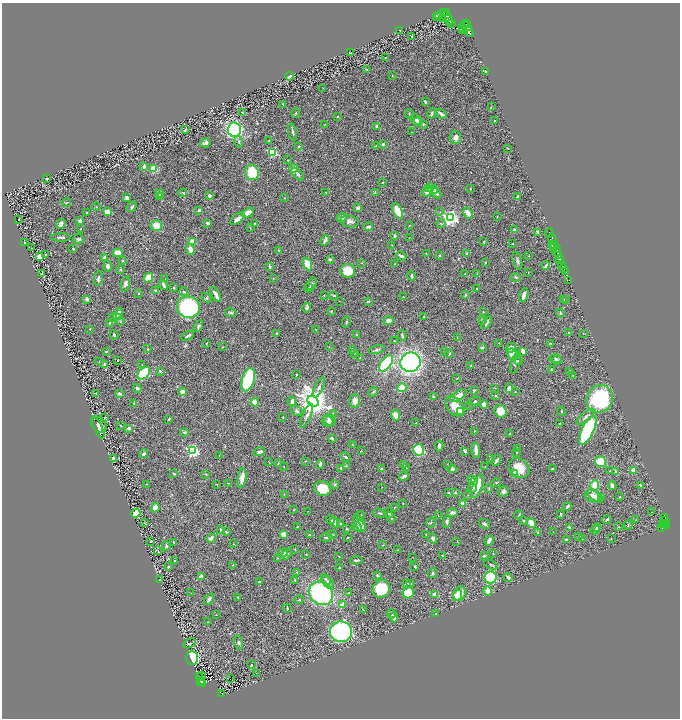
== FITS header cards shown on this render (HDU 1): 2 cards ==
NAXIS1  =                 1356
NAXIS2  =                 1432

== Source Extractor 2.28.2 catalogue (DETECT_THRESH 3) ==
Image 1356 x 1432 px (HDU 1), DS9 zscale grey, zoomed out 1/2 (1 PNG px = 2 x 2 image px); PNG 682 x 720 px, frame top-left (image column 1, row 1431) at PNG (2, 3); each listed source drawn as its Kron ellipse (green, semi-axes under 4 px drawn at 4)
Background 0.48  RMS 0.026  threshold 0.0786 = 3 sigma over >= 5 px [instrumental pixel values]
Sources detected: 527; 39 cannot appear on this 1/2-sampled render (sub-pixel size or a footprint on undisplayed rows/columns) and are neither listed nor drawn; the other 488 listed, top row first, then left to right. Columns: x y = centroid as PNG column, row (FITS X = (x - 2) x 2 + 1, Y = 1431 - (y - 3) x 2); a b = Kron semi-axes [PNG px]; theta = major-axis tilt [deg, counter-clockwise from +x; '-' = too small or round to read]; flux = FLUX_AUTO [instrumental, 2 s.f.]
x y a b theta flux
447 12 2 1 - 22
444 13 2 1 - 120
439 15 3 2 - 140
436 16 3 1 - 190
442 18 4 2 - 61
448 18 7 4 -57 900
450 21 2 2 - 220
467 23 2 1 - 27
452 24 2 2 - 0.83
464 25 4 2 - 200
462 27 3 2 - 130
468 29 8 4 -72 1200
399 30 2 1 - 2.4
462 30 4 2 - 92
470 33 2 2 - 270
412 36 3 2 - 4.3
351 53 3 1 - 3.2
385 57 3 2 - 2.5
367 69 4 2 - 2.7
485 71 2 2 - 7.2
392 75 2 2 - 3.6
289 76 4 2 - 22
323 88 2 2 - 1.5
425 102 4 2 - 6.4
283 104 2 2 - 4.5
491 107 3 2 - 2
242 112 2 1 - 2.8
296 113 5 3 - 5.8
432 113 5 3 - 8.3
409 114 4 2 - 3.7
441 114 6 3 -36 17
338 116 2 2 - 3.6
416 120 7 3 -36 15
494 120 2 1 - 2.5
417 122 4 3 - 12
325 124 3 2 - 1.6
423 124 3 2 - 6
376 126 3 3 - 8.2
185 130 4 3 - 8.5
234 130 7 7 - 670
293 132 9 3 -77 11
411 132 2 2 - 1.5
455 138 6 6 - 24
269 140 2 2 - 2.3
239 142 6 3 -74 8.9
205 143 5 4 - 16
383 144 3 2 - 6.2
299 146 2 2 - 13
376 146 3 3 - 4.6
507 148 2 1 - 2.5
273 152 3 3 - 400
288 160 3 2 - 1.9
144 167 4 3 - 16
294 168 4 3 - 75
153 169 4 3 - 120
252 172 8 7 - 230
298 174 8 4 -45 12
47 179 2 2 - 4.6
383 182 4 2 - 2.8
429 188 5 4 - 14
433 189 5 4 - 21
470 189 2 2 - 3.4
375 192 4 2 - 3.1
427 192 6 4 57 14
183 193 4 3 - 4.3
326 193 2 2 - 3.7
436 193 5 3 - 15
160 194 4 3 - 14
209 196 3 3 - 11
517 196 4 2 - 4.8
160 197 3 3 - 12
127 198 4 3 - 13
284 198 2 2 - 1.9
66 203 5 2 - 5.4
96 207 4 2 - 2.6
132 207 6 3 54 8.8
358 208 4 3 - 12
199 210 4 3 - 6.1
398 211 9 4 -64 82
107 212 4 2 - 69
440 212 2 2 - 3
86 213 2 2 - 3.1
248 213 6 4 31 36
468 213 6 3 -55 40
497 216 3 1 - 1.9
342 218 5 4 - 14
450 218 4 4 - 1600
237 219 8 4 38 28
19 220 2 1 - 2.4
80 221 3 3 - 14
350 221 9 5 -13 19
208 223 4 2 - 12
254 223 2 2 - 3.3
441 223 4 2 - 4.3
61 224 5 4 - 22
410 225 3 1 - 1.6
156 226 6 5 - 53
368 227 4 3 - 14
250 228 3 2 - 4
81 229 2 2 - 2.4
514 230 4 2 - 6.6
538 232 2 2 - 57
549 233 5 3 - 190
394 236 3 3 - 8.7
61 237 10 2 0 12
409 238 2 1 - 1.4
79 239 5 4 - 8.9
552 239 5 2 - 180
325 240 5 4 - 9.7
192 242 4 4 - 52
484 242 3 2 - 4.3
24 243 3 2 - 3.9
513 244 3 2 - 2.4
553 244 2 2 - 170
392 245 2 1 - 2
554 246 2 2 - 110
32 248 3 2 - 2
554 248 4 2 - 230
73 249 2 2 - 3.7
190 250 5 3 - 38
279 251 3 2 - 2.9
557 251 6 2 84 260
118 253 5 4 - 51
426 253 2 2 - 2.2
45 254 3 2 - 5.1
467 254 4 2 - 5.9
440 255 3 2 - 3.8
559 255 3 2 - 190
401 256 5 2 - 11
529 256 2 1 - 1.3
40 257 4 3 - 48
105 257 3 3 - 16
330 259 3 3 - 7.2
123 260 3 3 - 4.6
560 260 4 3 - 260
517 261 9 4 -73 13
361 263 2 2 - 1.9
485 263 3 1 - 3.2
307 264 7 3 -66 98
394 264 2 1 - 2.2
562 264 4 2 - 530
108 266 5 3 - 16
546 266 4 3 - 12
270 267 4 2 - 7.2
121 269 3 2 - 4.8
563 269 4 1 - 36
348 271 7 6 - 98
565 271 2 2 - 81
528 272 2 1 - 1.4
477 273 3 2 - 2.5
42 274 4 3 - 3.6
465 274 2 2 - 1.9
411 276 4 3 - 11
516 277 5 3 - 6.1
98 278 7 3 83 15
148 278 5 3 - 130
273 278 2 2 - 2.2
165 279 2 2 - 1.4
569 281 3 2 - 47
125 284 8 4 73 16
311 284 7 4 53 11
163 285 5 2 - 14
174 288 2 2 - 8
309 288 4 2 - 6.2
477 289 2 2 - 4.6
155 290 3 3 - 5.2
184 292 4 3 - 7.7
139 293 3 2 - 3.3
216 295 8 2 -59 29
324 295 3 2 - 3
466 295 4 3 - 5.9
524 295 7 3 75 30
334 296 4 2 - 7.7
403 297 3 3 - 3.9
207 298 5 3 - 6.3
87 299 2 2 - 34
564 299 2 2 - 2.5
566 300 3 2 - 2.1
339 301 2 1 - 1.4
368 301 3 2 - 5.1
188 307 11 10 - 630
307 308 5 4 - 11
331 311 3 3 - 3.3
119 312 4 3 - 4.7
483 312 2 2 - 2.7
231 313 6 3 -12 8.8
560 313 4 4 - 6.7
118 314 7 3 65 8.9
424 317 3 2 - 3.4
113 318 3 3 - 5
388 320 5 3 - 18
482 320 4 2 - 3.5
120 321 4 2 - 3.2
346 322 5 3 - 6.9
487 322 7 2 62 14
109 323 3 2 - 5.6
198 326 6 4 61 9.3
90 329 2 2 - 3.2
316 330 2 2 - 1.5
569 332 3 2 - 1.7
276 333 3 3 - 3.5
583 333 2 2 - 1.7
114 335 4 2 - 9.1
356 335 3 3 - 3.3
402 335 5 2 - 8.1
188 336 7 2 27 8.7
457 337 2 2 - 1.8
395 341 3 2 - 2.5
499 343 2 2 - 1.4
550 343 3 3 - 5.5
206 344 3 2 - 4.2
223 347 3 2 - 1.9
329 347 3 2 - 2.1
482 348 4 3 - 5.3
511 348 5 4 - 19
148 349 2 2 - 2.9
352 349 3 2 - 5.4
377 350 8 2 16 8
445 351 3 2 - 1.6
523 351 4 2 - 31
106 352 2 2 - 4.6
355 353 3 2 - 4.7
449 353 3 3 - 3.2
512 354 6 4 -60 49
360 358 2 2 - 1.8
556 359 6 4 -10 9.2
118 360 2 1 - 3.1
557 360 5 4 - 8.3
518 361 4 2 - 2.9
99 362 2 1 - 1.6
410 362 10 9 - 1200
386 363 9 5 53 510
516 363 11 4 74 15
104 364 2 2 - 8.1
142 365 2 2 - 2.1
471 366 2 2 - 4
551 369 3 2 - 2.9
160 371 3 2 - 5
569 371 3 2 - 2.6
144 373 7 5 44 240
296 375 3 2 - 4.5
573 375 2 1 - 1.6
457 378 3 2 - 2.7
248 380 12 6 73 440
319 387 11 3 65 14
137 388 4 3 - 9.9
402 388 5 4 - 110
495 388 2 2 - 2
509 388 5 4 - 15
474 390 4 3 - 5
182 392 3 2 - 35
373 392 5 3 - 6.5
515 392 2 2 - 1.6
96 393 3 2 - 2.7
119 394 3 2 - 20
458 396 9 4 34 36
495 396 3 3 - 3.9
433 397 3 3 - 3.7
600 399 14 13 - 450
292 401 5 4 - 15
313 401 6 5 - 8400
355 401 7 5 88 26
475 401 6 2 24 4.2
255 402 4 3 - 69
134 403 3 3 - 5.8
469 405 3 2 - 2.4
484 405 4 3 - 29
455 406 12 7 -46 71
297 411 7 4 -30 14
501 411 6 5 - 70
561 411 4 3 - 5.6
460 412 2 2 - 83
333 413 2 2 - 1.9
395 415 6 4 -65 36
307 416 13 3 67 18
283 417 2 2 - 2.6
586 417 11 4 41 20
104 418 2 2 - 1.4
169 419 3 2 - 7.6
330 420 6 5 - 21
328 421 6 5 - 17
416 423 3 3 - 3.4
560 423 3 2 - 3.1
99 424 9 6 -48 19
120 425 2 1 - 2
98 427 12 3 -65 16
129 428 4 3 - 14
588 430 16 6 65 700
474 431 3 2 - 3.6
184 432 4 3 - 6.4
510 434 2 1 - 2.2
332 438 3 2 - 7.2
352 444 3 2 - 2.4
439 446 5 2 - 19
517 448 4 2 - 4.1
419 450 5 5 - 420
476 450 7 3 -85 32
192 451 4 3 - 880
361 451 2 1 - 2.5
465 451 4 3 - 9.4
259 452 6 3 17 17
516 452 3 2 - 2.3
144 454 4 3 - 9.9
219 456 2 2 - 1.5
345 457 5 2 - 6.1
113 458 3 2 - 16
490 459 3 2 - 2.5
496 460 6 2 58 12
305 461 3 3 - 4.5
269 462 2 2 - 1.7
601 462 5 5 - 95
278 464 3 3 - 4.4
320 464 4 2 - 20
447 464 3 2 - 1.6
403 465 3 3 - 4.2
346 466 3 2 - 3
485 466 2 2 - 2
284 467 4 2 - 2.7
341 468 3 2 - 5.8
406 468 3 2 - 3.8
519 468 11 9 -38 84
553 468 3 2 - 4.9
381 469 3 3 - 7.2
452 469 4 4 - 12
634 470 3 3 - 47
610 471 3 3 - 3.4
615 471 4 3 - 4.7
514 473 3 2 - 74
174 474 4 2 - 5.3
206 474 3 2 - 2.7
404 476 5 3 - 14
242 478 10 3 82 45
472 480 3 3 - 6
474 481 3 3 - 4.1
496 482 5 2 - 4.8
228 483 2 1 - 2.6
146 484 3 2 - 1.9
217 484 2 2 - 2.1
335 484 4 4 - 6.7
640 485 3 2 - 3.6
477 486 12 5 71 79
595 486 5 4 - 92
612 486 4 3 - 20
382 487 3 1 - 1.7
322 488 8 7 - 100
472 488 5 4 - 17
489 489 3 3 - 4.6
503 491 6 4 36 12
448 493 3 3 - 3.2
455 493 3 3 - 6.9
284 494 3 2 - 2.9
468 495 3 2 - 2
592 496 7 6 - 23
595 496 8 5 -38 25
602 497 3 2 - 2.3
619 497 3 2 - 2
403 503 2 1 - 1.9
463 504 2 2 - 74
395 507 3 2 - 4.2
567 507 4 2 - 11
155 508 5 4 - 44
294 510 3 3 - 3.1
308 511 2 1 - 1.3
652 512 2 1 - 33
136 513 5 3 - 98
379 513 6 3 -17 6.6
389 513 5 3 - 4.7
452 513 5 3 - 20
561 514 4 2 - 5.1
360 515 4 4 - 6.1
519 515 4 2 - 3.9
438 516 2 2 - 1.9
391 517 5 2 - 6.9
665 518 3 2 - 81
331 519 4 3 - 8.9
607 519 5 3 - 6.5
635 520 2 1 - 1.3
524 521 3 3 - 4.9
666 521 2 2 - 64
335 522 5 4 - 18
447 522 6 3 81 13
144 523 3 2 - 2.9
359 523 9 5 -63 29
431 523 5 3 - 5.7
531 523 5 3 - 88
340 524 3 3 - 4.7
485 524 6 3 -34 12
628 525 4 2 - 3.5
663 525 4 2 - 63
665 525 2 1 - 58
667 525 3 2 - 150
297 526 3 2 - 3.7
361 526 6 3 -62 10
357 527 5 3 - 20
569 527 4 3 - 8.9
619 527 2 2 - 2
597 528 4 3 - 5.6
662 528 3 1 - 11
220 529 4 2 - 5.9
347 529 3 2 - 4.1
595 530 5 3 - 5.2
226 532 4 3 - 4
538 532 2 2 - 4.2
553 532 2 1 - 1.2
332 534 5 3 - 5
283 535 4 3 - 37
309 535 3 2 - 6.1
426 535 3 2 - 5.7
579 536 3 2 - 5.8
326 537 6 3 9 7.5
211 538 5 3 - 25
347 538 3 1 - 2.9
433 538 5 3 - 15
582 539 3 2 - 1.8
611 539 2 2 - 2
489 540 5 3 - 25
566 540 3 2 - 9.2
151 541 4 3 - 4
457 541 3 2 - 2.5
174 542 4 2 - 5.9
234 544 2 2 - 2.1
383 545 4 2 - 2.6
166 546 5 3 - 8
158 550 3 2 - 2.4
295 550 3 2 - 2.8
397 550 3 2 - 2.8
283 553 4 4 - 18
287 554 6 4 52 8
306 554 2 2 - 3.5
493 554 2 2 - 2.1
443 556 2 2 - 5.8
484 556 3 3 - 6.6
339 557 2 2 - 1.9
412 557 2 1 - 1.8
277 558 2 1 - 2
356 560 6 2 6 8.9
174 561 2 2 - 12
233 565 3 2 - 2.9
491 565 7 3 -25 5.6
168 567 2 2 - 8.3
415 567 2 2 - 7.5
339 568 2 2 - 3
297 572 3 2 - 2.7
433 573 5 3 - 7
377 575 3 3 - 6.1
202 577 4 3 - 32
508 577 5 3 - 9.9
491 578 6 6 - 450
159 579 2 1 - 1.7
295 580 4 2 - 3.3
326 580 6 3 -46 8.8
260 582 3 2 - 8.5
328 582 7 4 -57 19
407 584 3 2 - 5.9
410 584 3 3 - 4.1
381 589 9 8 - 200
488 591 5 3 - 40
191 593 2 1 - 1.5
321 593 13 11 -38 750
349 593 2 2 - 3.2
408 593 6 5 - 95
434 594 3 3 - 20
460 594 7 6 - 64
457 595 5 4 - 96
238 598 4 2 - 3.9
209 599 6 3 55 11
299 600 5 3 - 5.7
342 605 2 2 - 97
287 608 4 2 - 4.5
363 610 4 2 - 3.5
391 614 4 3 - 8.7
436 614 2 2 - 3.3
216 615 2 1 - 1.6
394 617 5 3 - 32
208 622 2 1 - 1.3
341 632 11 10 - 900
190 643 6 3 30 7.1
238 643 7 4 -73 8.9
192 658 7 6 - 320
251 665 2 2 - 5.2
256 673 2 1 - 1.4
202 676 2 1 - 1.5
199 677 2 1 - 0.66
230 679 2 1 - 16
200 682 3 1 - 15
202 682 2 2 - 12
202 683 2 1 - 11
221 694 3 3 - 35
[39 sub-pixel or undisplayed-footprint detections neither listed nor drawn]